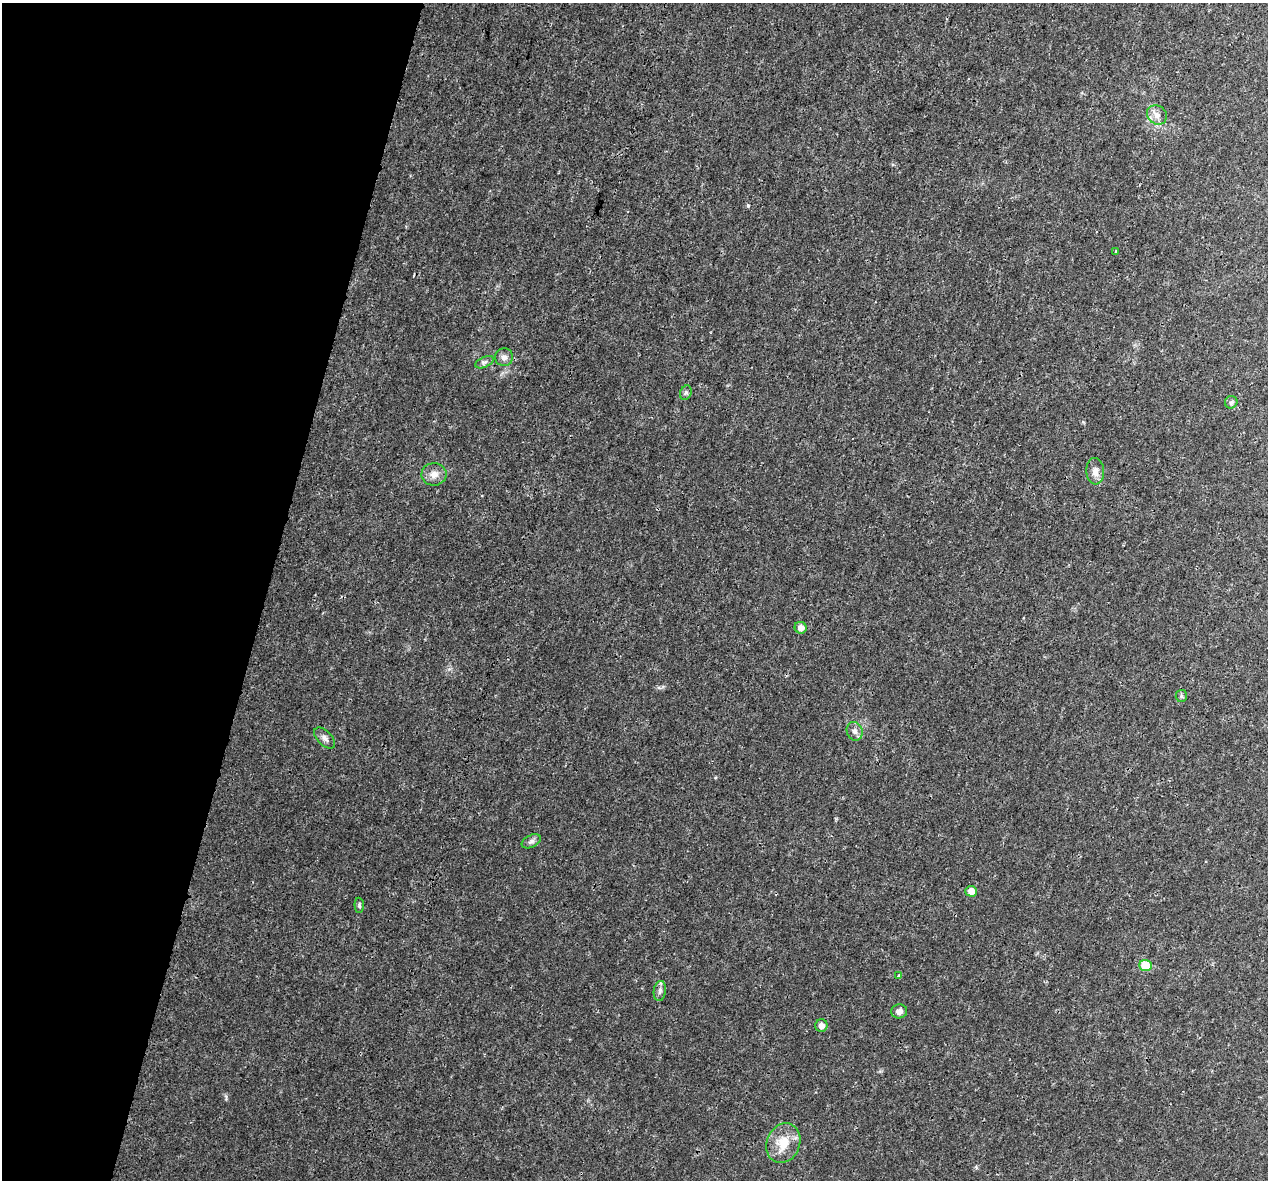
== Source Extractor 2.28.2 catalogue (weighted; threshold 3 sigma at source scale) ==
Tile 9 of 4 x 4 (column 1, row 3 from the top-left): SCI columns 15-1280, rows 1457-2634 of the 5100 x 5330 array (HDU 1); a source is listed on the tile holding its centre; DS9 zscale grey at full resolution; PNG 1270 x 1182 px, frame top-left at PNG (2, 3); each listed source drawn as its Kron ellipse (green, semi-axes under 4 px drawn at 4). Shown black and unused: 21% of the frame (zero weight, under 3 of 4 exposures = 5% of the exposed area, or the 3 px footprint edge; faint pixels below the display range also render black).
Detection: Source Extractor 2.28.2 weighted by HDU 2 'WHT'; one run over the whole footprint, this tile lists its part. Background 0.00805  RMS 0.0014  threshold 0.00609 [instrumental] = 3 sigma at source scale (4.5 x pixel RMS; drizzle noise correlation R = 1.50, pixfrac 1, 0.0396/0.0396 arcsec/px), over >= 5 px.
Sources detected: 22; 1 cosmic-ray / hot-pixel residue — neither listed nor drawn; the other 21 listed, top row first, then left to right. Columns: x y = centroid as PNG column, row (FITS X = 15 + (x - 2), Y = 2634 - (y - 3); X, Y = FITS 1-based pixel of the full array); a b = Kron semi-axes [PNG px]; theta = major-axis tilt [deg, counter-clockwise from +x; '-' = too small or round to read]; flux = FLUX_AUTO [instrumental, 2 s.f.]
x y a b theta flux
1157 115 10 9 - 0.91
1116 251 3 2 - 0.093
504 357 9 9 - 0.65
485 362 10 5 25 0.39
686 393 7 5 69 0.3
1231 402 6 6 - 0.29
1095 471 13 9 -87 0.99
434 474 12 11 - 1.1
801 628 6 5 - 0.87
1181 696 6 5 - 0.23
855 731 9 8 - 0.63
325 738 13 7 -45 0.59
531 841 10 6 25 0.42
971 891 6 5 - 1.4
359 905 8 4 -87 0.23
1145 966 6 5 - 4.7
899 976 3 3 - 1
660 991 10 6 81 0.47
899 1011 8 7 - 0.64
821 1025 6 6 - 0.81
783 1143 20 16 66 2.9
Unlisted compact peaks at least as high as the median listed source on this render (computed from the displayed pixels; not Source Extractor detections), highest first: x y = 748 206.